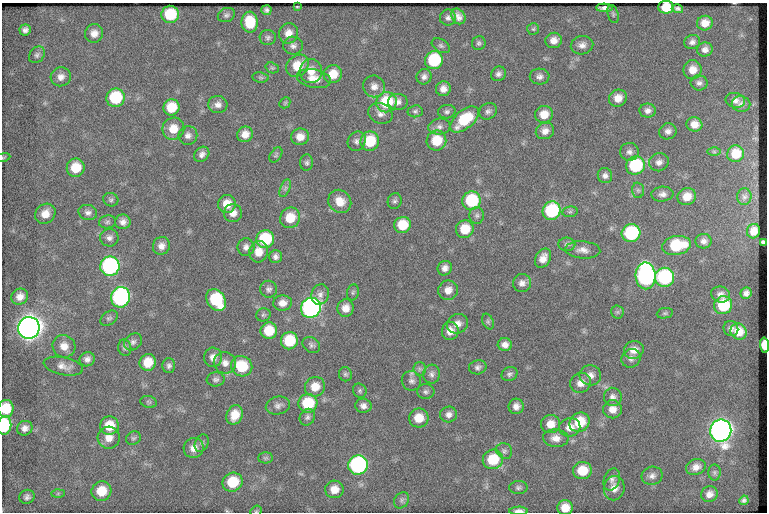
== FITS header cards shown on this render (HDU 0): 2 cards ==
NAXIS1  =                  765
NAXIS2  =                  510

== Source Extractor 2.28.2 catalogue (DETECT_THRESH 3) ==
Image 765 x 510 px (HDU 0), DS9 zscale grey, 1 PNG px = 1 image px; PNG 769 x 514 px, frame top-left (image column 1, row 510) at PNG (2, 3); each listed source drawn as its Kron ellipse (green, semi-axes under 4 px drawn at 4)
Background 45.6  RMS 6.4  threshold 19.1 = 3 sigma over >= 5 px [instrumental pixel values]
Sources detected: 216; all 216 listed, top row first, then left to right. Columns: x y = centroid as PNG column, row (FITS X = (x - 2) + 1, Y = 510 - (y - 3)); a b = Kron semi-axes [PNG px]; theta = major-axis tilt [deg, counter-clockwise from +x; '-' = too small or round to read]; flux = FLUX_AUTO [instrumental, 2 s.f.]
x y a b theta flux
297 7 3 2 - 330
666 7 8 6 0 13000
604 8 8 4 -2 1700
677 9 6 4 -16 1100
266 10 5 5 - 1200
170 14 9 8 - 18000
613 14 9 5 -76 920
226 15 9 7 23 1300
458 16 8 6 -57 2400
448 18 8 8 - 1600
250 22 10 8 -88 13000
705 23 8 7 - 4200
533 29 6 6 - 760
25 30 5 5 - 1600
94 33 9 9 - 3400
288 33 10 9 - 4200
268 38 8 7 - 1200
554 40 8 7 - 3100
692 42 8 7 - 1700
479 43 7 7 - 1000
582 45 11 9 12 2600
293 46 10 9 - 1900
441 46 10 6 -32 1200
705 50 8 7 - 2200
37 55 9 7 51 1400
434 60 9 8 - 26000
297 66 12 10 41 9500
272 68 7 5 -19 770
692 70 9 9 - 4500
311 71 12 11 - 5400
333 74 9 8 - 7200
498 74 8 7 - 1600
61 77 10 9 - 2900
260 77 8 5 -7 820
424 77 8 7 - 1700
540 77 10 8 -1 1900
314 79 17 9 -11 4400
699 83 8 7 - 1600
374 86 11 10 - 3100
443 89 7 7 - 2800
116 98 9 9 - 23000
618 98 9 8 - 4300
735 100 10 7 -12 2000
386 102 10 10 - 22000
398 102 10 8 2 2200
285 103 6 5 - 610
741 104 9 7 -9 1500
218 105 9 8 - 2400
171 107 8 8 - 10000
415 111 7 6 - 970
488 111 9 7 31 1600
648 111 8 7 - 2000
447 112 9 7 5 1300
380 113 12 10 -26 2800
544 114 9 8 - 5600
465 119 17 9 39 18000
694 124 8 7 - 3900
439 127 11 8 7 2100
173 129 11 11 - 6700
545 131 9 8 - 3000
668 131 9 8 - 2000
245 134 8 7 - 3900
188 135 9 9 - 2300
300 137 9 8 - 4300
357 141 10 8 58 1800
370 141 10 9 - 15000
436 141 10 9 - 12000
629 152 9 9 - 2100
714 152 6 4 -1 630
202 154 8 6 45 1900
736 154 8 8 - 8300
276 155 8 5 58 840
3 157 7 3 9 460
659 162 10 9 - 2300
307 163 8 6 86 1100
635 165 9 9 - 30000
76 168 9 9 - 9600
605 176 7 7 - 1800
285 188 9 4 67 1100
638 190 7 6 - 1100
662 194 11 7 4 2200
687 197 9 8 - 5800
744 197 8 7 - 1300
111 200 8 6 -22 1000
340 201 12 11 - 5800
395 201 8 6 71 1200
471 201 9 9 - 26000
227 204 9 8 - 6000
552 211 9 9 - 33000
570 212 8 5 8 930
88 213 9 7 -16 1800
233 213 9 9 - 3300
45 214 11 9 43 4700
477 215 8 7 - 1300
290 218 10 9 - 8900
107 222 8 6 10 1200
123 222 8 7 - 2200
402 225 8 8 - 11000
465 229 9 8 - 10000
754 231 7 6 - 3500
631 233 9 9 - 37000
109 238 9 8 - 1900
265 239 9 8 - 24000
704 241 8 7 - 2100
763 242 4 4 - 730
567 244 8 6 -4 1200
677 245 15 9 10 21000
161 246 9 8 - 2900
246 247 9 8 - 2000
583 250 18 8 -4 3300
259 252 11 9 75 5200
275 256 6 6 - 1700
543 258 10 7 62 3700
110 266 10 9 - 81000
445 268 7 7 - 2200
646 276 13 10 -89 130000
664 277 10 9 - 47000
522 283 9 9 - 2400
269 289 8 8 - 1500
448 290 10 9 - 3600
353 292 8 6 74 880
746 293 6 5 - 1800
721 294 9 8 - 2200
320 295 10 8 70 2200
20 297 8 7 - 2900
121 297 10 9 - 94000
216 300 12 9 -57 27000
282 303 9 7 4 3100
723 305 9 8 - 21000
311 308 10 9 - 160000
345 308 9 8 - 3900
617 312 6 6 - 940
665 313 8 5 9 810
263 315 7 6 - 890
109 318 9 6 34 1100
488 321 8 5 -64 880
457 324 11 9 27 3400
29 328 11 10 - 530000
731 328 8 7 - 1600
269 331 8 8 - 11000
450 331 9 8 - 3700
739 332 8 8 - 5800
289 341 8 8 - 16000
133 342 10 7 40 1600
311 345 9 7 -35 1300
505 345 7 6 - 2400
765 345 8 4 -88 13000
64 346 12 11 - 4200
125 348 8 6 -77 1200
634 350 10 9 - 3700
213 357 9 9 - 3100
631 358 10 9 - 2000
87 359 7 7 - 1900
148 362 8 8 - 8200
225 363 11 10 - 3200
63 366 20 8 -12 3400
169 366 7 6 - 1400
242 366 11 10 - 17000
478 367 9 7 13 1500
420 369 6 6 - 1100
345 374 7 6 - 990
432 374 9 8 - 1700
509 374 8 6 26 1200
590 375 11 10 - 3100
216 379 9 7 7 1400
411 381 10 9 - 1900
581 383 10 9 - 3900
315 387 10 9 - 5900
360 391 7 6 - 940
426 392 9 7 0 1200
613 397 9 9 - 2100
149 402 8 6 -16 860
308 403 9 9 - 19000
278 406 12 9 14 2100
363 406 8 7 - 2000
516 406 7 7 - 2500
6 409 9 7 82 10000
612 409 9 9 - 3800
449 414 8 8 - 2100
235 415 10 8 67 6600
307 417 9 7 58 1400
419 418 10 9 - 7000
579 422 10 9 - 12000
550 424 10 9 - 5000
4 425 9 7 83 30000
109 426 9 9 - 8700
570 427 11 9 17 3700
25 428 8 7 - 2200
721 431 11 10 - 330000
109 438 11 11 - 4300
133 438 8 6 30 1000
556 438 13 9 -5 3400
202 443 9 6 63 1100
194 448 10 9 - 3700
504 451 8 7 - 1300
265 458 7 5 1 810
493 459 10 9 - 14000
358 465 10 9 - 79000
696 467 10 7 20 3100
582 471 9 8 - 9800
714 472 8 6 -89 1000
652 476 10 9 - 2200
612 479 11 8 69 1900
232 482 10 9 - 13000
518 488 9 6 1 1200
614 488 12 10 80 4000
334 489 9 8 - 4800
101 491 10 9 - 9600
58 493 6 4 1 700
709 494 8 7 - 2800
27 497 7 7 - 1500
402 500 9 7 54 1200
744 500 5 4 - 1200
565 508 8 7 - 5600
256 511 6 5 - 520
519 511 9 4 1 2100
At the frame edge (FLAGS 8, measured only in part): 9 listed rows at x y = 666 7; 3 157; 765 345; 6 409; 4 425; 232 482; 565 508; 256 511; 519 511